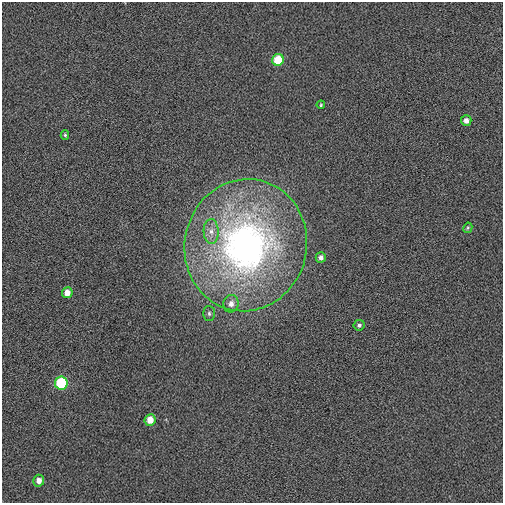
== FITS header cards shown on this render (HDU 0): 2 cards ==
NAXIS1  =                  501 / Axis length
NAXIS2  =                  501 / Axis length

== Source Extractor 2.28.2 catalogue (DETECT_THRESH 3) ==
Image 501 x 501 px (HDU 0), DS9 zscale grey, 1 PNG px = 1 image px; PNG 505 x 505 px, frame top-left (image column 1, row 501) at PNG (2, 2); each listed source drawn as its Kron ellipse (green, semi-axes under 4 px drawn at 4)
Background 0.00646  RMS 0.07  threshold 0.209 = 3 sigma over >= 5 px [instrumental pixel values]
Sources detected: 15; all 15 listed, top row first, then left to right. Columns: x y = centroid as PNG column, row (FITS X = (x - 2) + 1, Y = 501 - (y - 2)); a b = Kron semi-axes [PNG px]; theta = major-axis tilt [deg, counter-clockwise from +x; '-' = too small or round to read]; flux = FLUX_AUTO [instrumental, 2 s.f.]
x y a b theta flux
278 60 6 5 - 130
321 105 4 3 - 5
466 120 5 5 - 25
65 135 5 4 - 6.8
468 228 5 4 - 5.9
211 231 12 7 -88 36
246 245 66 61 76 2200
321 257 5 5 - 20
67 293 5 5 - 41
231 304 9 7 76 30
209 313 7 6 - 11
359 325 5 5 - 11
61 383 6 6 - 310
150 420 6 5 - 59
39 481 6 5 - 32